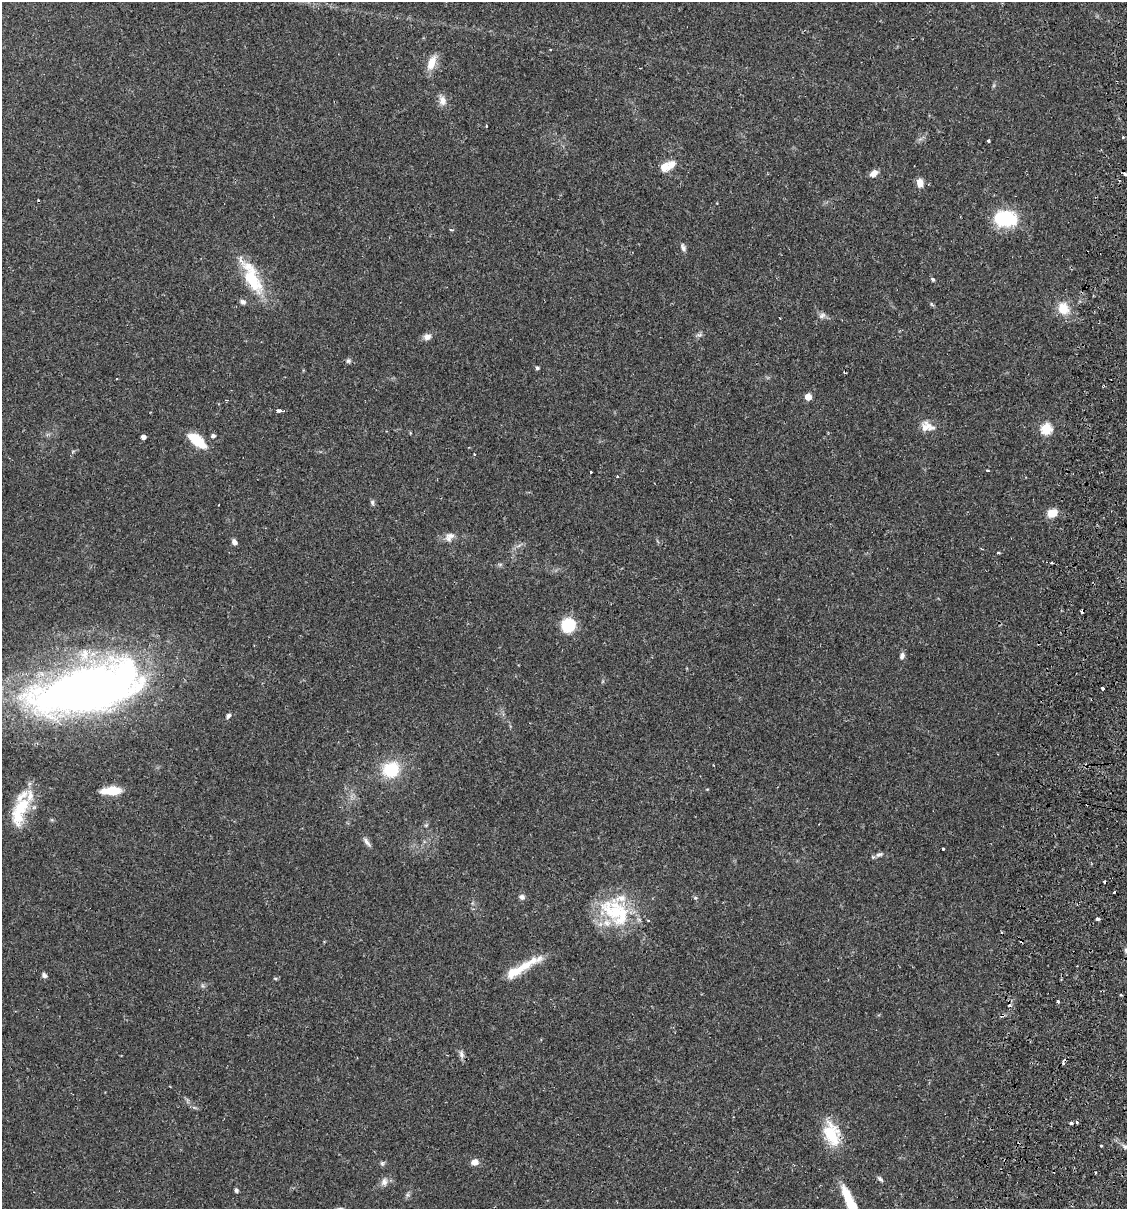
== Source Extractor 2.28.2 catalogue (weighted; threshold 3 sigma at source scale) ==
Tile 10 of 4 x 4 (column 2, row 3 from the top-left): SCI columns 1299-2423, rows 1224-2430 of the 4963 x 4856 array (HDU 1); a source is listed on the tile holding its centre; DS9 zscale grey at full resolution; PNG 1129 x 1211 px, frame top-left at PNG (2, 2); no overlay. Shown black and unused: <1% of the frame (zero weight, under 2 of 3 exposures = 3% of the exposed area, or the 3 px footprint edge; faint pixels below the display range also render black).
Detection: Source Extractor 2.28.2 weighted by HDU 2 'WHT'; one run over the whole footprint, this tile lists its part. Background 0.0646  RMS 0.005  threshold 0.0226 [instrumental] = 3 sigma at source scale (4.5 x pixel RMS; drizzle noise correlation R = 1.50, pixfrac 1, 0.05/0.05 arcsec/px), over >= 5 px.
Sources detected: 88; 2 inside a brighter object's white glare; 9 cosmic-ray / hot-pixel residue — not listed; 8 inside a brighter listed object's ellipse — not listed separately; the other 69 listed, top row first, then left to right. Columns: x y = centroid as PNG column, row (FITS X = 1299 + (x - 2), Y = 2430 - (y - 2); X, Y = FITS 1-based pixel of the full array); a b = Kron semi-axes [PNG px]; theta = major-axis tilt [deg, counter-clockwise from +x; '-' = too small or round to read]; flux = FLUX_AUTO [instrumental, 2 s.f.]
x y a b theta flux
550 49 2 2 - 0.46
431 63 18 9 67 6.8
442 100 14 10 -75 3.6
486 126 3 2 - 0.85
1123 138 3 3 - 1.6
988 141 3 3 - 0.89
664 167 13 11 39 5.1
874 173 10 7 37 2.8
1125 174 3 3 - 7.2
920 183 9 7 -87 4.1
1012 219 24 14 -65 12
451 230 5 3 - 0.64
683 247 11 6 -68 1.5
933 279 4 4 - 0.99
252 280 37 16 -59 23
243 302 8 6 -7 1.5
932 304 7 4 -45 0.69
1063 308 16 13 -68 8.7
822 316 10 6 37 1.6
427 337 9 8 - 2.6
348 361 7 6 - 1.1
537 368 4 4 - 1.1
808 397 5 5 - 7.5
278 410 4 3 - 2.8
928 426 14 9 -66 4.2
1046 429 6 5 - 37
213 436 4 4 - 1.5
143 437 4 4 - 2.4
197 441 18 8 -38 16
474 454 3 2 - 0.43
591 472 3 3 - 0.61
617 476 3 3 - 0.95
372 502 8 5 -84 1
1052 513 11 9 25 5.6
451 536 16 8 2 3.4
234 542 5 4 - 2.5
998 552 3 3 - 1.4
568 625 11 11 - 22
902 656 8 6 70 1.6
1103 688 3 3 - 2
88 689 93 34 14 460
228 716 6 5 - 1.3
391 770 17 15 18 20
113 791 15 7 0 13
21 807 39 18 49 20
367 842 15 5 -55 1.9
943 849 3 3 - 1.7
879 854 12 6 21 1.6
522 897 7 6 - 1.7
695 898 5 4 - 0.6
615 912 38 28 -33 34
1097 919 4 3 - 1.4
1126 950 6 5 - 1
524 967 56 9 29 13
44 975 7 5 -46 1.2
275 978 5 4 - 0.62
1121 995 4 3 - 0.53
1058 1001 3 3 - 3.2
461 1055 11 6 -67 1.8
1077 1122 3 2 - 1.2
1071 1123 3 3 - 1.4
831 1134 28 17 -69 18
1101 1146 3 2 - 0.45
1125 1146 7 4 -1 1
474 1162 8 6 5 3.2
880 1179 9 4 -42 1.1
384 1182 11 8 80 2.5
236 1190 5 4 - 1
850 1203 40 9 -68 19
Isophote crosses this tile's border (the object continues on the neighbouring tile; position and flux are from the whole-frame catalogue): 3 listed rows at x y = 1125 174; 1126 950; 850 1203